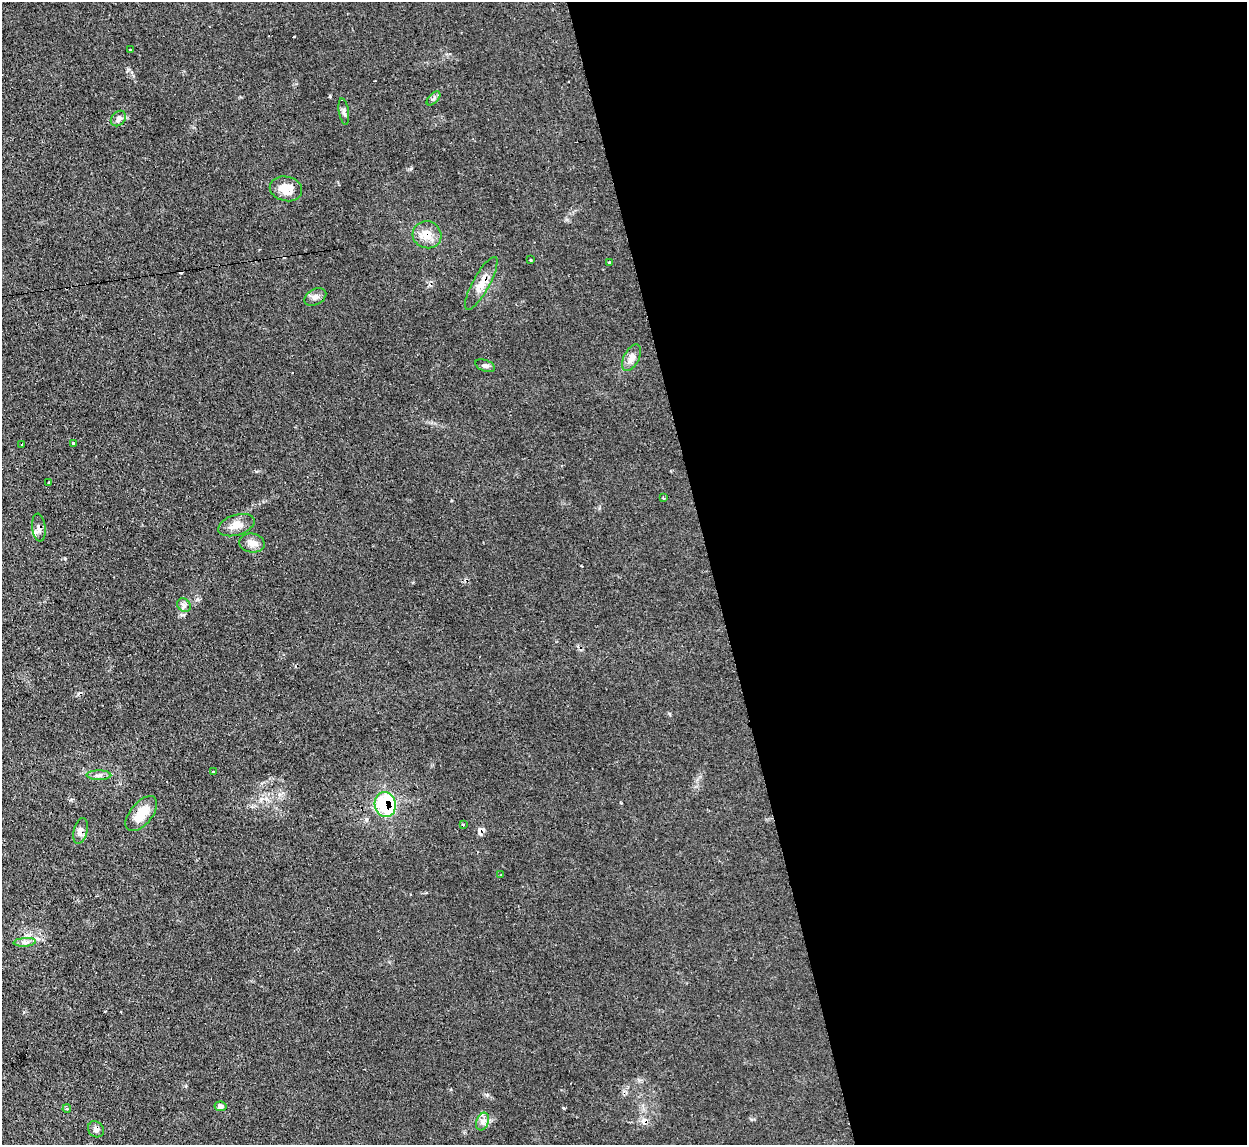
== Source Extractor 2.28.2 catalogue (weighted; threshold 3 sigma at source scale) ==
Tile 8 of 4 x 4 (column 4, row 2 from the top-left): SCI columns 3736-4980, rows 2423-3565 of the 4980 x 4962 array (HDU 1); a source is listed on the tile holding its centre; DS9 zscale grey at full resolution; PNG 1249 x 1147 px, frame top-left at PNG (2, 2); each listed source drawn as its Kron ellipse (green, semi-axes under 4 px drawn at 4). Shown black and unused: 43% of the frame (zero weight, under 2 of 3 exposures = <1% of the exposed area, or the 3 px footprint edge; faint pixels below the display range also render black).
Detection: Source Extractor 2.28.2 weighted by HDU 2 'WHT'; one run over the whole footprint, this tile lists its part. Background 0.0276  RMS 0.0044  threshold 0.0199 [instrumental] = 3 sigma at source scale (4.5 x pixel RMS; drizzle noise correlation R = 1.50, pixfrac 1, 0.05/0.05 arcsec/px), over >= 5 px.
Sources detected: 43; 11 cosmic-ray / hot-pixel residue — neither listed nor drawn; the other 32 listed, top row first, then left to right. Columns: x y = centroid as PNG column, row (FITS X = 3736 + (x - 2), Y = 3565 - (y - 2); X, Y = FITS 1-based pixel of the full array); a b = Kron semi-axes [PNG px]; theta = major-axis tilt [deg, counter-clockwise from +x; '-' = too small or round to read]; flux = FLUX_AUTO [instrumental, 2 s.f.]
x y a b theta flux
131 50 3 3 - 2
433 98 8 4 46 0.92
344 112 13 5 -81 1.2
118 118 8 6 46 1.3
286 189 16 12 -11 6.4
427 235 14 13 - 5.6
530 260 3 3 - 0.76
609 263 3 3 - 1.4
481 283 30 8 61 5.8
315 297 11 8 28 1.9
631 358 14 7 63 2.9
485 366 10 5 -22 1.2
74 443 3 3 - 0.61
22 445 3 2 - 0.53
49 482 2 2 - 0.37
663 498 4 3 - 0.55
236 525 19 10 17 4.1
39 528 14 6 -83 2.1
252 543 12 9 -5 3
184 605 7 6 - 1.2
213 772 3 3 - 0.73
99 775 12 5 0 1.4
385 804 12 10 -79 35
141 814 21 11 50 8.7
463 825 3 3 - 0.81
80 831 13 7 76 2.1
501 875 2 2 - 0.27
25 942 11 4 4 1.4
220 1106 6 5 - 1.8
67 1109 4 3 - 0.75
483 1121 9 6 69 1.8
96 1129 8 7 - 1.7
Overlapping masked pixels (flux is a lower limit): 6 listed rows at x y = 427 235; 481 283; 39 528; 385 804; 80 831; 96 1129